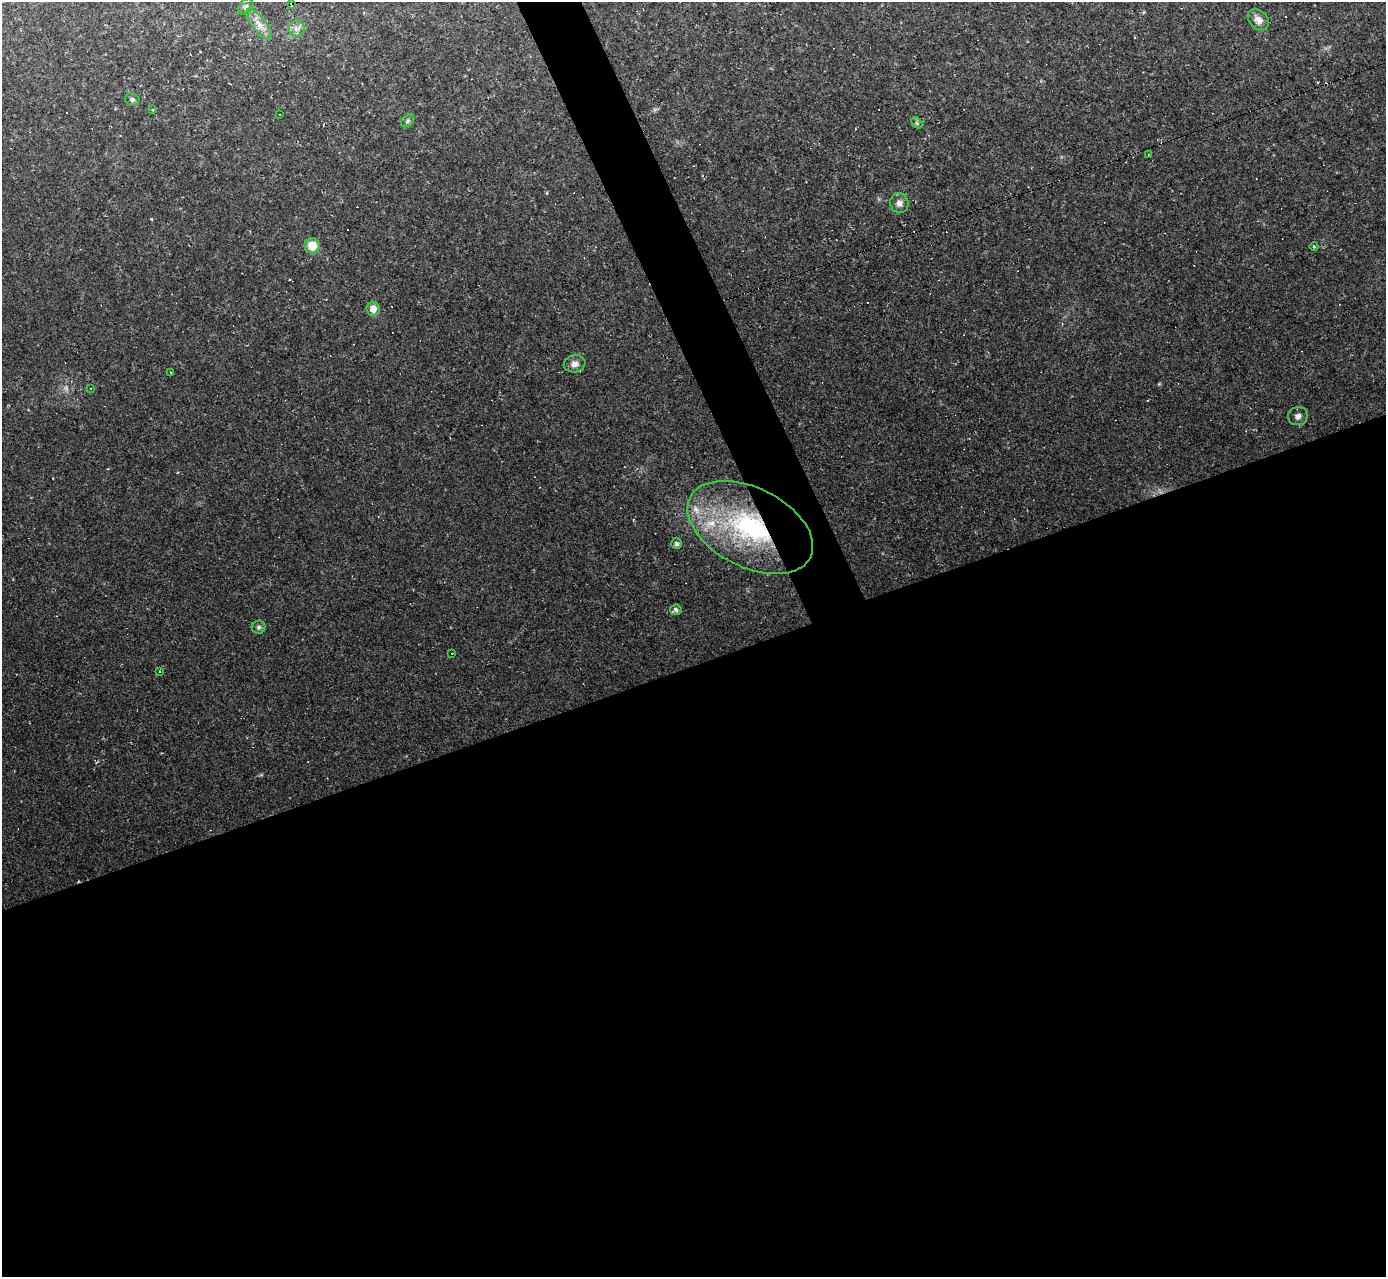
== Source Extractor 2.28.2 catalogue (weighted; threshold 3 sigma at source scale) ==
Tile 15 of 4 x 4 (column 3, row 4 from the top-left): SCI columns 2771-4154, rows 278-1552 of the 5539 x 5526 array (HDU 1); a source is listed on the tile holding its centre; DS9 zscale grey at full resolution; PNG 1388 x 1279 px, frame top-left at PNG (2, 2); each listed source drawn as its Kron ellipse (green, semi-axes under 4 px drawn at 4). Shown black and unused: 50% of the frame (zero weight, under 2 of 3 exposures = <1% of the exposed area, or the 3 px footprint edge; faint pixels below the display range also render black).
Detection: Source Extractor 2.28.2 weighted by HDU 2 'WHT'; one run over the whole footprint, this tile lists its part. Background 0.0438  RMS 0.0071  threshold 0.032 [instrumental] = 3 sigma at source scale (4.5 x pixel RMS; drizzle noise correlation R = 1.50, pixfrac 1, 0.05/0.05 arcsec/px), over >= 5 px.
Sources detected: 46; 1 too faint to see at this stretch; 18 cosmic-ray / hot-pixel residue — neither listed nor drawn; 2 inside a brighter listed object's ellipse — not listed separately; the other 25 listed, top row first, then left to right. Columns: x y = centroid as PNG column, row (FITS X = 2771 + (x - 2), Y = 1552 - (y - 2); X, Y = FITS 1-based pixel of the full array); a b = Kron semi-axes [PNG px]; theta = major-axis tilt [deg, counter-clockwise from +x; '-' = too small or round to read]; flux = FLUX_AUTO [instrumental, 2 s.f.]
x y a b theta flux
291 4 4 3 - 18
245 6 9 6 51 1.7
1258 20 12 9 -43 4.9
259 25 19 7 -52 6.2
297 29 8 7 - 3.1
132 100 7 6 - 1.9
153 110 4 3 - 0.73
280 114 3 3 - 2.7
408 121 7 5 41 1.4
917 123 6 5 - 1.3
1148 155 3 3 - 0.5
899 203 10 9 - 4.1
312 246 7 7 - 13
1314 247 4 3 - 0.71
373 309 7 6 - 6.4
575 364 11 8 11 4
171 372 2 2 - 0.52
91 389 3 2 - 0.9
1298 416 10 9 - 3.2
750 527 67 39 -27 140
676 544 5 5 - 2
676 610 6 5 - 1.8
259 627 7 6 - 1.8
452 653 2 2 - 0.37
160 672 3 3 - 0.89
Overlapping masked pixels (flux is a lower limit): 2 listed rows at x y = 291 4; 750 527
Unlisted compact peaks at least as high as the median listed source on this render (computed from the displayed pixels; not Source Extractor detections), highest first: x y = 151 219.